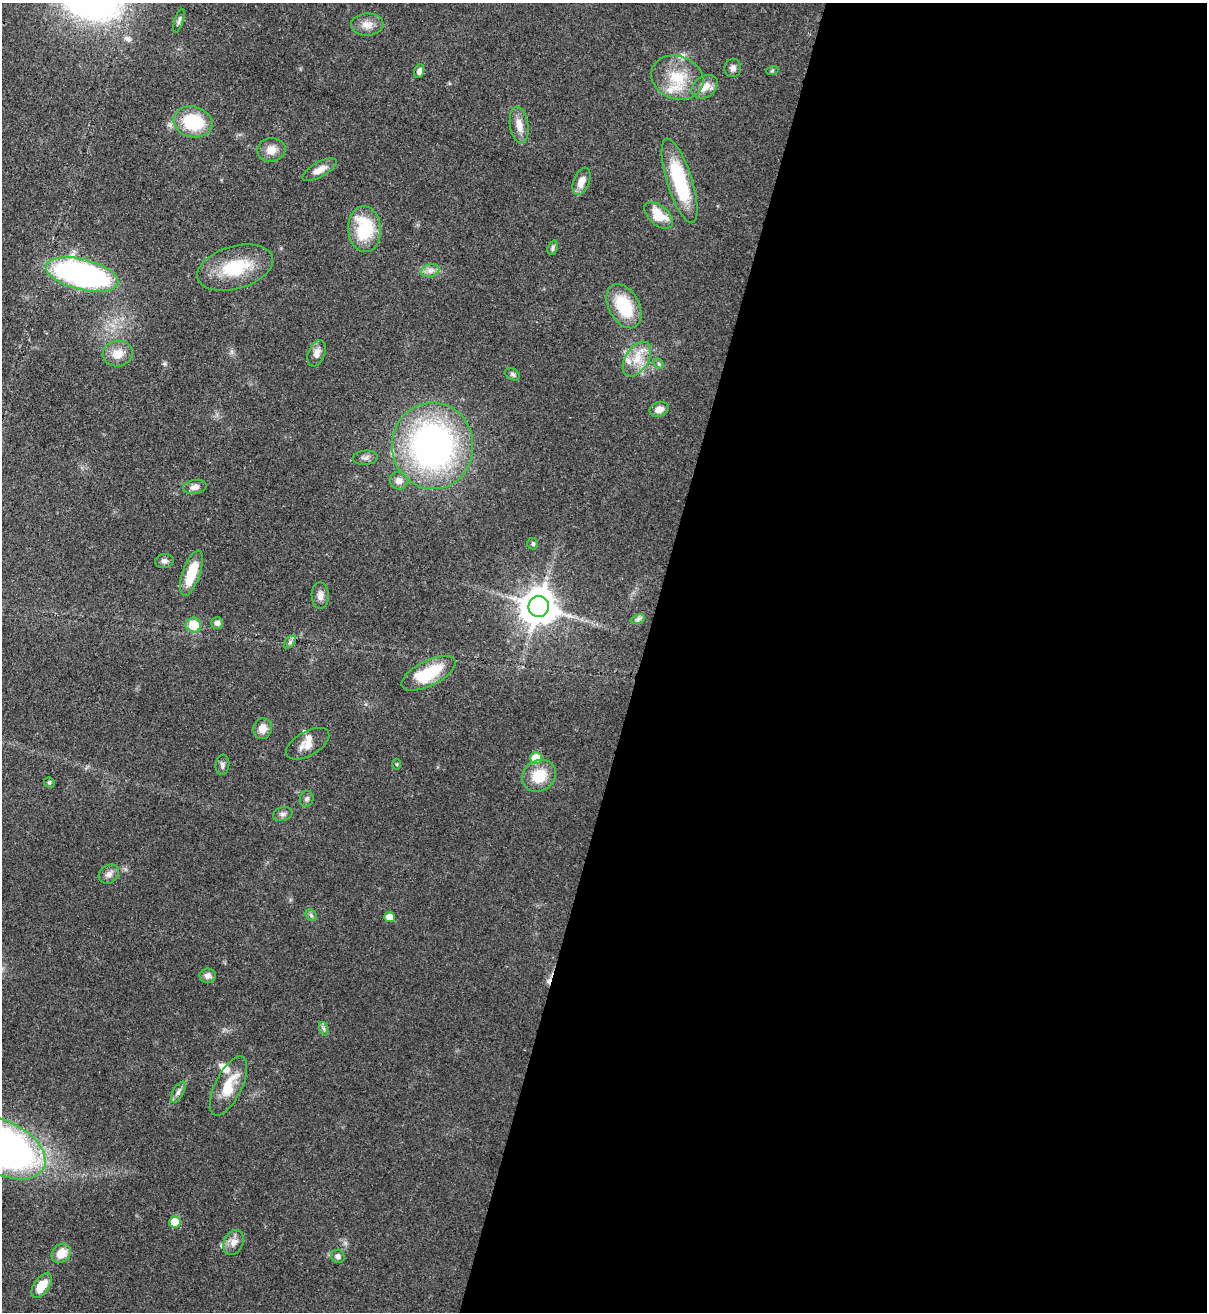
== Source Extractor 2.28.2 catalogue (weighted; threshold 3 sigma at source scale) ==
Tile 12 of 4 x 4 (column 4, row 3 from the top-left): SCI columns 3958-5162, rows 1342-2651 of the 5379 x 5303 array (HDU 1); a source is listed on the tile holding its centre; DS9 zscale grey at full resolution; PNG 1209 x 1314 px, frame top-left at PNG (2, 3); each listed source drawn as its Kron ellipse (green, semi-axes under 4 px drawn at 4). Shown black and unused: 47% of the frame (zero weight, under 3 of 4 exposures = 7% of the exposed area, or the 3 px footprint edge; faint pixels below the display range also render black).
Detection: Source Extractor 2.28.2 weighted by HDU 2 'WHT'; one run over the whole footprint, this tile lists its part. Background 0.0831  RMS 0.0039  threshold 0.0177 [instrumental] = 3 sigma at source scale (4.5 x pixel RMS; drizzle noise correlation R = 1.50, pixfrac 1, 0.05/0.05 arcsec/px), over >= 5 px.
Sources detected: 67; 1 cosmic-ray / hot-pixel residue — neither listed nor drawn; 4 inside a brighter listed object's ellipse — not listed separately; the other 62 listed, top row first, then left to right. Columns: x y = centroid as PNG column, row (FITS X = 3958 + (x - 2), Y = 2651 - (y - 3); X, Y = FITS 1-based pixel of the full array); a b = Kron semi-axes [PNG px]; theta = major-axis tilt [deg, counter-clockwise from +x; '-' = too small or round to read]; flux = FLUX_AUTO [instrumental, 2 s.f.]
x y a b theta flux
179 21 12 4 72 1.1
367 25 16 11 3 3.9
733 68 9 8 - 1.8
419 71 7 5 73 1.4
772 71 6 4 19 0.54
677 77 27 21 -18 14
705 87 14 10 34 4.8
193 122 20 15 -14 21
519 125 18 9 -81 4.4
271 150 14 12 9 4.2
320 170 19 7 28 3.9
581 181 14 8 68 3.9
679 181 44 12 -73 29
658 215 17 9 -41 9.6
365 229 23 16 -86 22
553 248 7 5 71 0.78
235 268 39 21 16 20
430 271 9 6 16 1.8
82 274 37 15 -14 110
624 306 24 15 -61 17
317 353 13 8 68 2.8
118 354 15 13 6 5.5
637 359 19 11 58 6.9
659 364 6 4 -46 0.66
513 374 8 5 -31 0.95
659 409 10 7 23 3.1
433 446 43 40 -87 140
365 458 12 7 5 1.6
399 481 9 8 - 2.6
195 487 12 7 10 2.4
533 544 6 5 - 0.75
164 561 9 7 9 1.4
191 573 24 8 71 12
320 595 13 8 -87 2.3
539 606 10 10 - 1000
638 619 7 4 19 0.89
217 623 6 6 - 1.7
194 625 7 7 - 9.3
290 642 7 4 46 0.97
429 673 29 12 26 18
262 729 10 9 - 3.8
308 744 24 12 30 4.7
536 758 6 5 - 11
397 764 5 3 - 0.41
222 765 10 7 84 1.2
539 776 18 15 33 11
49 782 5 5 - 0.69
307 799 8 7 - 1.1
283 814 10 7 13 1.4
109 874 11 8 37 2.1
311 915 6 5 - 0.84
389 917 5 5 - 4.9
208 976 8 7 - 2.2
324 1029 7 4 -71 0.84
228 1086 32 13 64 11
178 1092 12 5 60 1.4
5 1148 44 26 -28 260
175 1222 5 5 - 11
233 1243 13 9 65 3.1
61 1253 10 8 43 5.8
338 1256 7 6 - 1.6
42 1286 14 7 55 7.5
Isophote crosses this tile's border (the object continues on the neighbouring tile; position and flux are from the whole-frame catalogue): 1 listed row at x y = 5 1148